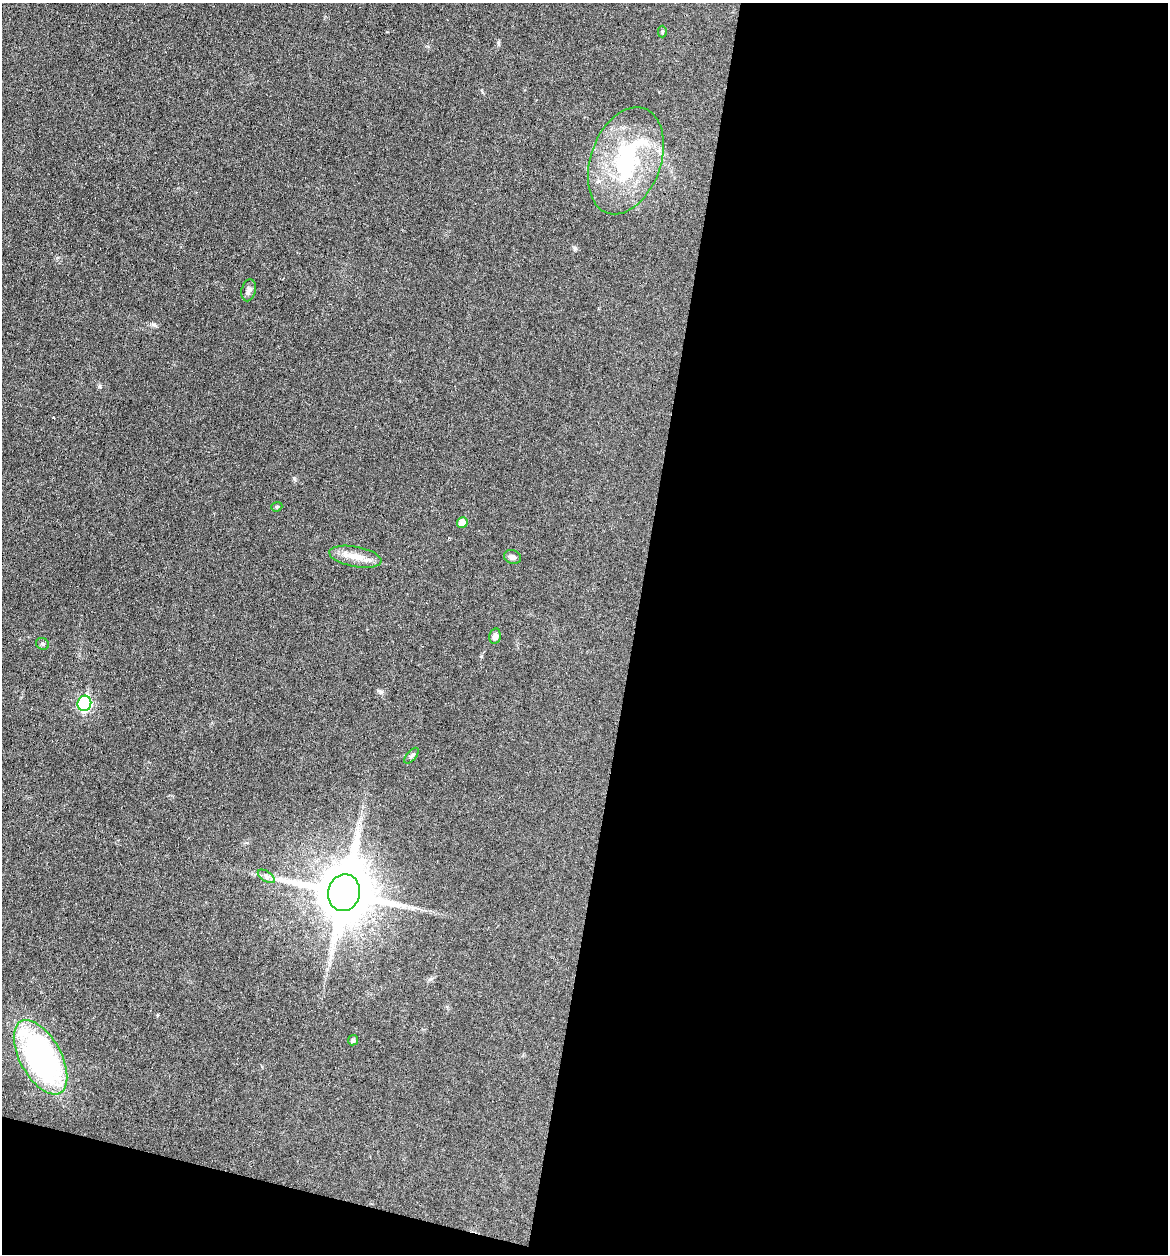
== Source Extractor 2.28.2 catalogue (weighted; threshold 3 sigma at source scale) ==
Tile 16 of 4 x 4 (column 4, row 4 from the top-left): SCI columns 3618-4783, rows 2-1253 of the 5027 x 5007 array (HDU 1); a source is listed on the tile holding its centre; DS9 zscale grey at full resolution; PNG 1170 x 1256 px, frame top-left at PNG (2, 3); each listed source drawn as its Kron ellipse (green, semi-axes under 4 px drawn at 4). Shown black and unused: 48% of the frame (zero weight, under 3 of 6 exposures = <1% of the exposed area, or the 3 px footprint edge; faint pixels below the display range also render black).
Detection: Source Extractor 2.28.2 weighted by HDU 2 'WHT'; one run over the whole footprint, this tile lists its part. Background 0.0454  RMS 0.0044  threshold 0.0179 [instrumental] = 3 sigma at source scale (4.09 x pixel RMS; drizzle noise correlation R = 1.36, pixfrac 0.8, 0.05/0.05 arcsec/px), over >= 5 px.
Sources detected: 16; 1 inside a brighter listed object's ellipse — not listed separately; the other 15 listed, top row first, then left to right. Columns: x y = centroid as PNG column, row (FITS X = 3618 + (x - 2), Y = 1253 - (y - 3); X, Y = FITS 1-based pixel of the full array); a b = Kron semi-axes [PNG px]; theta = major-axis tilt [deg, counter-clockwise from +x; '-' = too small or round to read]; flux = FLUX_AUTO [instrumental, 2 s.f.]
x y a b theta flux
662 32 6 4 90 0.53
626 161 55 35 70 47
249 290 11 7 76 1.7
277 507 6 4 20 0.62
462 523 5 5 - 3.5
355 557 27 10 -11 6.2
512 557 9 7 -16 1.3
495 636 8 5 79 1.9
43 644 7 5 -31 0.82
84 703 8 7 - 53
412 756 9 5 49 0.95
266 876 9 5 -33 1.3
344 893 18 16 78 2600
353 1040 5 5 - 1.1
41 1057 41 20 -61 110
Unlisted compact peaks at least as high as the median listed source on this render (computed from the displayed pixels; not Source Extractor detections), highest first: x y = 100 386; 154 325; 294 478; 575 248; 381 692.